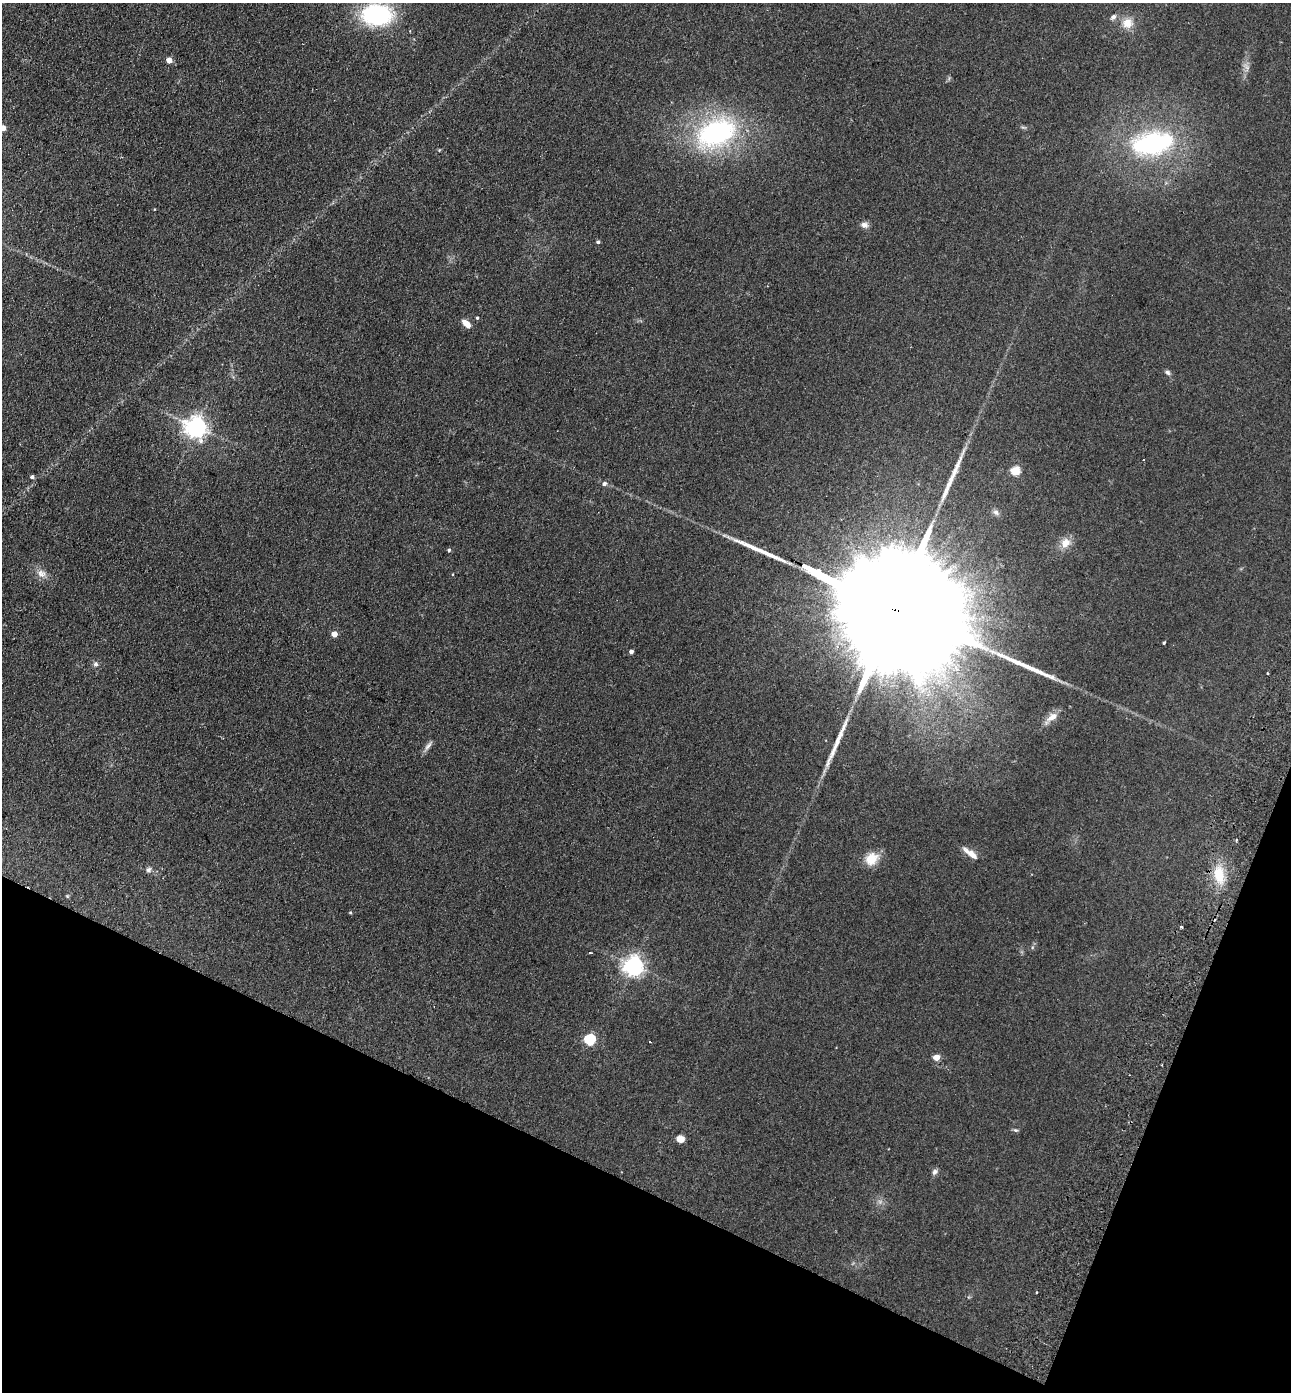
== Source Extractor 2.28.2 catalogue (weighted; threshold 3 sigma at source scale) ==
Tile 15 of 4 x 4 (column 3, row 4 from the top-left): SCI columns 2904-4192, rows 27-1416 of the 5675 x 5610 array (HDU 1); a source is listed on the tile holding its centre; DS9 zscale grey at full resolution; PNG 1293 x 1394 px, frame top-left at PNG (2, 3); no overlay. Shown black and unused: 20% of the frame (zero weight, under 2 of 3 exposures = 3% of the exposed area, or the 3 px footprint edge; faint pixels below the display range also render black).
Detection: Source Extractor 2.28.2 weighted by HDU 2 'WHT'; one run over the whole footprint, this tile lists its part. Background 0.132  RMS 0.011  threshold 0.0513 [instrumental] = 3 sigma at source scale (4.5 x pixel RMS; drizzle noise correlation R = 1.50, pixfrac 1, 0.05/0.05 arcsec/px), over >= 5 px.
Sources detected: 53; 1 inside a brighter object's white glare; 2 cosmic-ray / hot-pixel residue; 4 long thin detections or spike segments (spike, bleed or trail) — not listed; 1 inside a brighter listed object's ellipse — not listed separately; the other 45 listed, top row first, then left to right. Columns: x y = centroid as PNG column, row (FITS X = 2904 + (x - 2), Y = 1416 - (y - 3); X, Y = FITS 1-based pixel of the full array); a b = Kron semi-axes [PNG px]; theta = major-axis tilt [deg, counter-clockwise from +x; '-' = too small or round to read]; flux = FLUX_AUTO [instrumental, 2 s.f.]
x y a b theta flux
377 15 27 18 -1 130
1113 17 8 6 41 3.5
1127 23 15 13 19 14
169 60 4 4 - 14
1247 67 8 4 -37 3
3 128 4 4 - 11
716 133 42 27 24 190
1152 143 40 22 10 170
439 150 4 4 - 1
864 225 10 8 -14 5
598 242 4 4 - 1.9
477 318 4 4 - 1.3
466 324 10 6 -43 10
1167 372 7 6 - 2.7
195 427 7 7 - 730
1015 471 5 5 - 49
32 477 5 4 - 2.7
604 484 6 5 - 2.8
996 512 9 7 -29 3.9
1065 543 12 10 44 12
449 550 4 4 - 1.9
42 574 14 10 -26 8.2
889 607 106 22 -26 120000
334 634 4 4 - 11
1164 643 4 3 - 1.2
631 651 4 4 - 3.4
95 664 7 6 - 3.3
1268 673 3 2 - 1.5
1052 717 16 9 32 10
428 746 16 5 51 4.6
970 853 22 6 -36 10
871 859 17 14 41 18
149 870 8 6 44 3.1
1219 875 22 14 -81 26
67 896 5 4 - 1.1
350 912 4 4 - 1.1
1181 927 3 3 - 4.6
590 952 4 2 - 0.99
633 966 7 7 - 630
589 1039 6 5 - 100
936 1057 5 4 - 14
1016 1130 7 5 -18 1.8
680 1139 9 7 0 6.9
935 1172 8 6 47 3.3
1037 1292 3 3 - 2.3
Overlapping masked pixels (flux is a lower limit): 1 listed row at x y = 889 607
Isophote crosses this tile's border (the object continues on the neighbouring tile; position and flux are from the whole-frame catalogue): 1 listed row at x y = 3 128